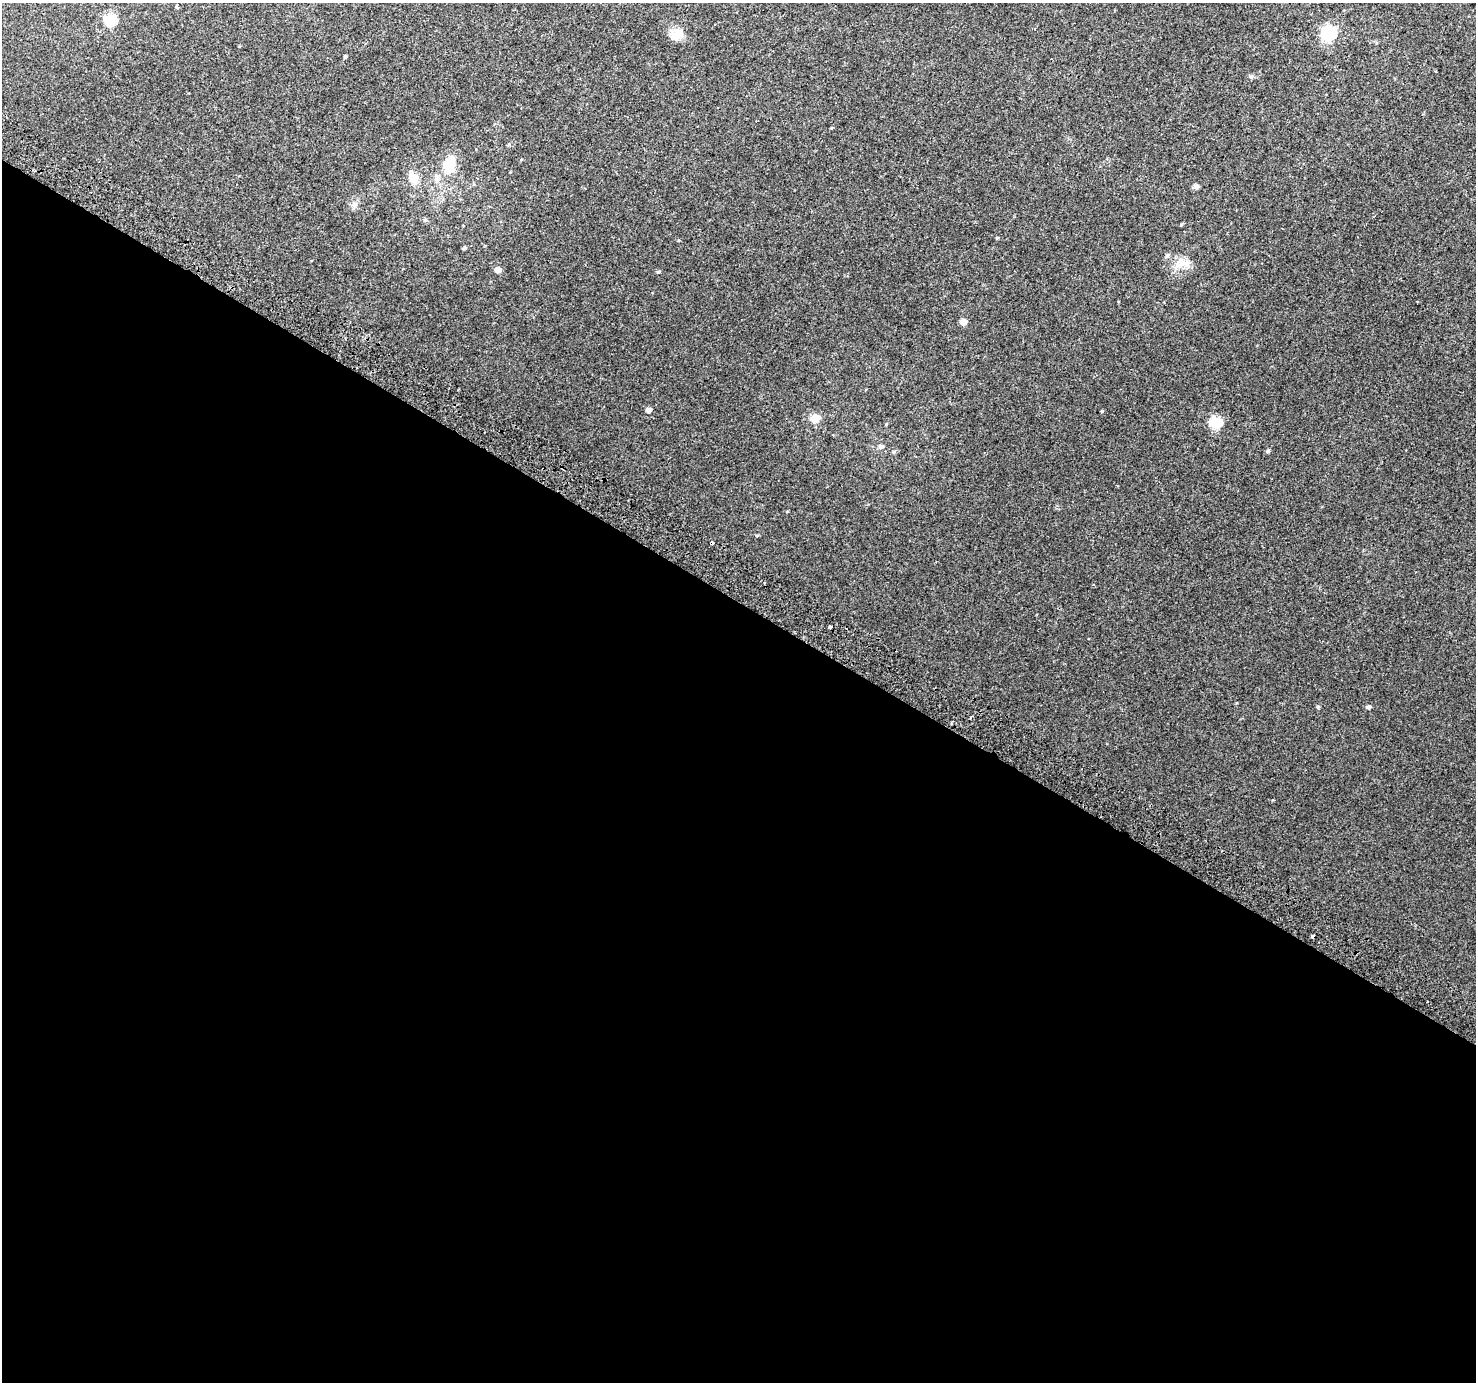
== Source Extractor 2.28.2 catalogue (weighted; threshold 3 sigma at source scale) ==
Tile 14 of 4 x 4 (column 2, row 4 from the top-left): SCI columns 1504-2977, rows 291-1670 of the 5947 x 6033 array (HDU 1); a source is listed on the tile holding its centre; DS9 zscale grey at full resolution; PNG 1478 x 1384 px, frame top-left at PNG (2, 3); no overlay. Shown black and unused: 57% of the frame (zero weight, under 2 of 3 exposures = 2% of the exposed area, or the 3 px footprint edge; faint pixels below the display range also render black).
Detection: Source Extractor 2.28.2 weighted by HDU 2 'WHT'; one run over the whole footprint, this tile lists its part. Background 0.00369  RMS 0.0038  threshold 0.0172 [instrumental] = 3 sigma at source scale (4.5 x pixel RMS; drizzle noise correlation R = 1.50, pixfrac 1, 0.0396/0.0396 arcsec/px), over >= 5 px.
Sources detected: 29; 1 cosmic-ray / hot-pixel residue — not listed; the other 28 listed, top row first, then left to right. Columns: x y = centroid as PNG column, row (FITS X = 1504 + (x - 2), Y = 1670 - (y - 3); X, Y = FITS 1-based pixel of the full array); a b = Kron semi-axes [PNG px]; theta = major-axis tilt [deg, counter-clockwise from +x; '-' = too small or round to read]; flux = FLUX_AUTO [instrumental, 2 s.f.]
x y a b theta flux
176 6 4 3 - 1.2
110 20 6 6 - 33
1329 33 7 6 - 65
676 34 17 13 33 4.3
345 56 4 3 - 0.51
450 163 24 16 81 8.6
413 178 10 8 -64 6.6
1196 186 7 6 - 0.83
354 204 7 5 -46 0.91
425 220 5 5 - 0.6
1181 225 5 3 - 0.35
464 249 4 4 - 0.53
1167 256 6 5 - 0.79
1183 263 15 11 -27 4.1
498 270 5 5 - 3
658 272 5 4 - 0.47
963 322 5 5 - 4.6
648 410 5 4 - 1.9
1102 411 3 3 - 1.2
815 418 6 5 - 13
1216 422 6 6 - 29
881 446 8 6 -11 1
1268 451 5 4 - 0.7
830 627 3 3 - 1.2
1318 707 4 4 - 0.49
1368 707 5 5 - 0.86
1312 936 4 3 - 4.4
1427 1002 3 2 - 0.58
Overlapping masked pixels (flux is a lower limit): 1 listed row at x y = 1312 936
Unlisted compact peaks at least as high as the median listed source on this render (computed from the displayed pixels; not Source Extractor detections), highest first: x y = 1251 77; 997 238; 757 535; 787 511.